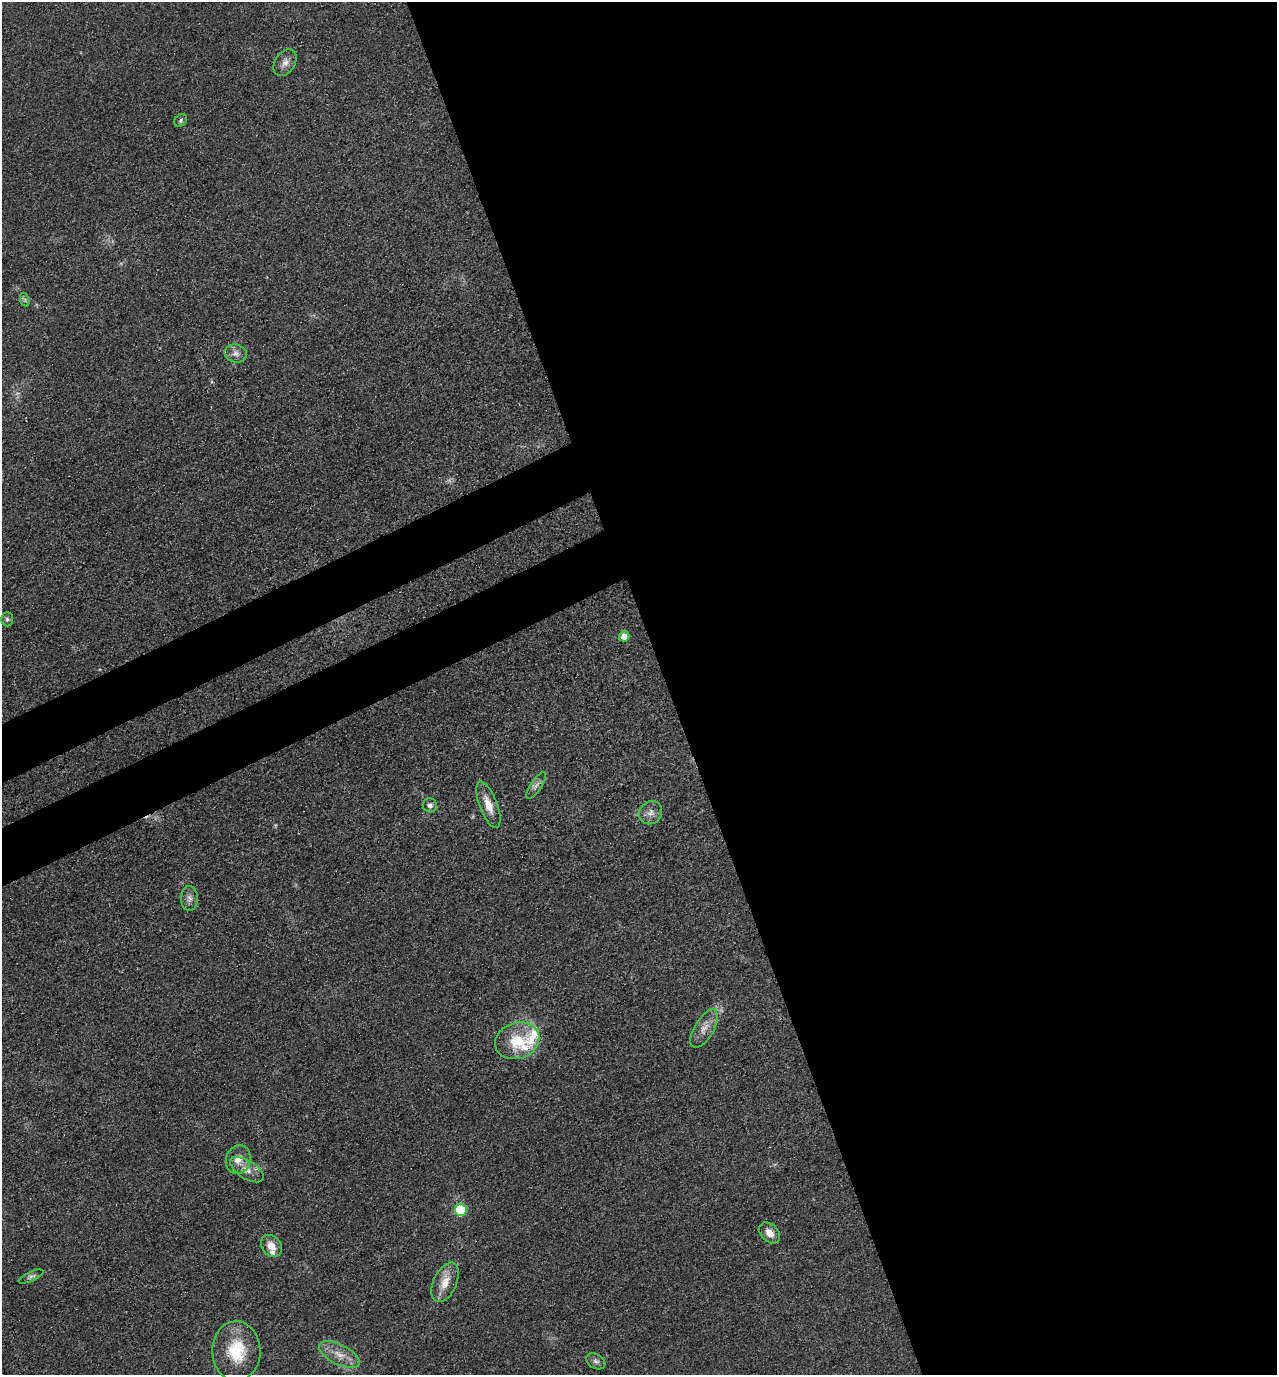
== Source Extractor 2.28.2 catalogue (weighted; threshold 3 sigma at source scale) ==
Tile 8 of 4 x 4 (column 4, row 2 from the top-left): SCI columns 4015-5289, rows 2832-4204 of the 5608 x 5664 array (HDU 1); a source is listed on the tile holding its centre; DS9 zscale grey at full resolution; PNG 1279 x 1377 px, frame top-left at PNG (2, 2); each listed source drawn as its Kron ellipse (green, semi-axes under 4 px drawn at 4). Shown black and unused: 52% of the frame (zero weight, under 3 of 4 exposures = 7% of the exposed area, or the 3 px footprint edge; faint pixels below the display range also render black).
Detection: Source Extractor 2.28.2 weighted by HDU 2 'WHT'; one run over the whole footprint, this tile lists its part. Background 0.049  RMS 0.0096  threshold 0.0433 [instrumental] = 3 sigma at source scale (4.5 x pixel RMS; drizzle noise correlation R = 1.50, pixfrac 1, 0.05/0.05 arcsec/px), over >= 5 px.
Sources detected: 27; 1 too faint to see at this stretch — neither listed nor drawn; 3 inside a brighter listed object's ellipse — not listed separately; the other 23 listed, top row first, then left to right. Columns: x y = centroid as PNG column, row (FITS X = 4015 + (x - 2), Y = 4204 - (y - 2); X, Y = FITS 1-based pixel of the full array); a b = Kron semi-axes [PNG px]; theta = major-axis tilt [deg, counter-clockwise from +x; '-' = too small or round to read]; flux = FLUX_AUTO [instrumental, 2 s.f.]
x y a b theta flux
285 63 15 10 57 7
181 120 7 5 49 2.1
25 300 7 4 -72 1.8
236 353 11 9 -13 5.8
7 619 7 6 - 2.3
624 636 5 5 - 9.4
536 785 15 5 56 4.4
430 805 7 7 - 3.8
488 805 24 9 -69 14
651 813 12 11 - 6.9
189 898 12 8 -90 5.2
704 1028 21 9 59 10
517 1041 22 18 20 35
238 1160 15 12 73 10
247 1170 19 9 -32 9.7
461 1210 6 6 - 67
770 1233 12 8 -46 8
271 1246 12 9 -51 11
31 1276 13 5 24 2.7
445 1282 21 11 65 15
236 1351 30 24 -89 45
339 1355 22 10 -27 13
596 1361 10 7 -32 3.4